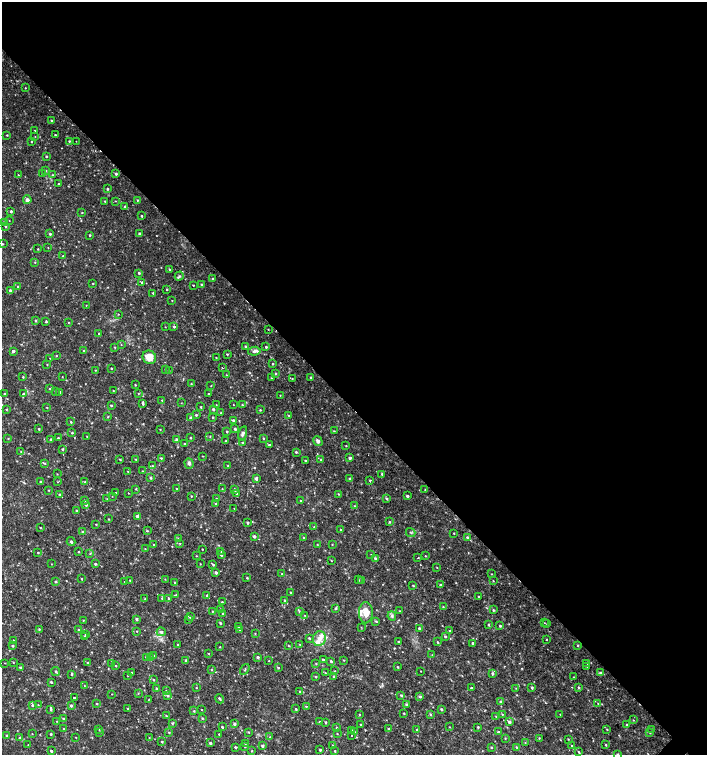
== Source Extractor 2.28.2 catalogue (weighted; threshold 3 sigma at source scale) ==
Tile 3 of 4 x 4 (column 3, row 1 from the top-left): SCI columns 3044-4453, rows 4518-6023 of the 6023 x 6029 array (HDU 1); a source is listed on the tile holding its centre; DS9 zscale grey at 2 x 2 block average (1 PNG px = mean of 2 x 2 image px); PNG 709 x 757 px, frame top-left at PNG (2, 2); each listed source drawn as its Kron ellipse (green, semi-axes under 4 px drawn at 4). Shown black and unused: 54% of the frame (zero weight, under 2 of 3 exposures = <1% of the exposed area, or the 3 px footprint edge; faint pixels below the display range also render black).
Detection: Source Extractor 2.28.2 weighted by HDU 2 'WHT'; one run over the whole footprint, this tile lists its part. Background 0.0335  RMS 0.0037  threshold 0.0167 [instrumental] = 3 sigma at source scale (4.5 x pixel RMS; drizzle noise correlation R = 1.50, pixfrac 1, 0.0396/0.0396 arcsec/px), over >= 5 px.
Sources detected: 439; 1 coinciding with a brighter row at this scale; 6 inside a brighter listed object's ellipse — not listed separately; the other 432 listed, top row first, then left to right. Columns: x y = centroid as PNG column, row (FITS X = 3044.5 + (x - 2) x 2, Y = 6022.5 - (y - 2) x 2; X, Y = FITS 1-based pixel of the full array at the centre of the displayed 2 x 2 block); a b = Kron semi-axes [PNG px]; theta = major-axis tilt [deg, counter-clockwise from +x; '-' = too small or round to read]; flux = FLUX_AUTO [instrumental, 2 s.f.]
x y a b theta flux
25 88 2 2 - 0.46
52 121 2 2 - 1.3
34 131 2 2 - 0.6
7 135 2 2 - 0.55
55 135 2 2 - 0.71
35 136 2 2 - 0.3
31 141 2 2 - 0.44
69 141 2 2 - 0.8
76 141 2 2 - 0.23
46 157 2 2 - 0.74
46 170 2 2 - 0.53
43 174 2 2 - 1.2
116 174 2 2 - 1.3
18 175 2 2 - 0.49
53 175 3 3 - 0.87
58 184 2 2 - 0.66
107 189 3 3 - 0.99
27 200 4 4 - 2.4
137 200 3 2 - 0.72
105 201 2 2 - 0.7
115 201 2 2 - 0.37
125 206 2 2 - 0.77
11 211 2 2 - 1.3
82 213 2 2 - 0.46
142 216 2 2 - 0.8
9 221 2 2 - 0.28
3 222 3 2 - 1.2
6 226 3 2 - 0.8
50 234 3 2 - 1.1
140 234 2 2 - 2.1
90 235 2 2 - 0.74
2 244 2 2 - 0.54
48 247 2 2 - 0.33
38 249 2 2 - 0.53
63 256 2 2 - 0.52
35 262 2 2 - 0.5
170 270 3 2 - 0.78
139 273 3 2 - 0.87
179 276 5 3 - 1.5
213 279 2 2 - 1.4
142 282 3 2 - 0.71
93 283 2 2 - 0.57
202 284 2 2 - 0.83
193 285 2 2 - 0.57
18 287 2 2 - 0.92
10 290 3 3 - 1.4
167 290 3 2 - 0.64
153 293 3 2 - 0.73
172 300 2 2 - 0.36
86 305 2 2 - 0.36
118 314 3 2 - 0.4
35 320 2 2 - 0.91
46 322 3 2 - 0.9
68 322 2 2 - 0.45
174 326 2 2 - 1.3
165 327 2 2 - 0.39
268 329 2 2 - 0.52
99 334 2 2 - 1.2
121 344 2 2 - 0.36
245 346 3 2 - 0.86
115 347 3 2 - 0.61
266 347 2 2 - 0.99
13 351 2 2 - 2.6
83 351 2 2 - 0.51
254 351 6 4 8 2.5
227 354 3 2 - 0.69
56 356 2 2 - 0.54
149 357 7 6 - 10
216 357 3 2 - 0.39
50 358 2 2 - 0.37
273 364 2 2 - 0.77
47 365 2 2 - 0.48
222 367 2 2 - 0.65
111 368 2 2 - 0.64
165 369 2 2 - 0.57
95 370 2 2 - 0.5
169 370 2 2 - 0.33
275 373 3 3 - 0.83
226 375 2 2 - 0.42
23 377 2 2 - 0.63
62 377 2 2 - 0.27
311 377 2 2 - 1.3
271 378 2 2 - 0.55
292 378 3 2 - 0.48
191 384 3 2 - 0.67
135 385 2 2 - 0.59
211 386 2 2 - 0.39
50 389 3 2 - 0.72
55 391 2 2 - 0.52
113 391 2 2 - 0.39
60 392 2 2 - 1.1
138 393 3 2 - 0.5
4 394 2 2 - 1.3
24 394 2 2 - 2
209 394 2 2 - 0.4
280 395 2 2 - 0.39
162 400 2 2 - 0.52
181 403 2 2 - 0.32
143 404 3 2 - 0.91
111 405 2 2 - 0.84
216 405 2 2 - 0.43
233 405 2 2 - 0.42
242 405 3 2 - 0.81
47 407 2 2 - 0.48
201 407 2 2 - 0.69
6 409 3 2 - 0.53
213 409 2 2 - 1.5
260 410 3 3 - 0.77
220 413 2 2 - 0.42
196 415 3 2 - 0.86
289 415 2 2 - 0.69
108 417 3 2 - 0.59
213 417 2 2 - 0.59
190 418 3 3 - 1.5
233 420 3 3 - 1.3
71 422 3 3 - 0.9
39 429 2 2 - 0.82
160 429 2 2 - 0.46
235 429 3 2 - 1.5
227 431 2 2 - 0.77
334 431 2 2 - 0.61
72 433 2 2 - 0.89
243 433 7 4 74 2.2
87 436 2 2 - 0.32
210 436 2 2 - 0.49
8 438 3 2 - 0.46
58 438 2 2 - 0.89
190 438 2 2 - 0.81
263 438 2 2 - 0.77
51 439 2 2 - 0.84
176 439 3 2 - 1
226 441 3 2 - 0.7
318 441 5 4 - 2.6
242 443 2 2 - 0.74
184 444 3 2 - 0.65
269 445 3 2 - 1.7
346 446 2 2 - 0.5
62 449 3 3 - 1
21 452 2 2 - 0.64
296 452 3 3 - 1.2
202 456 3 2 - 0.36
161 458 3 2 - 0.82
350 458 2 2 - 2.4
120 459 3 2 - 0.69
136 459 3 2 - 0.48
321 460 2 2 - 0.71
305 461 2 2 - 0.9
45 463 3 2 - 0.77
189 463 5 4 - 1.9
152 466 3 3 - 0.91
228 466 3 2 - 0.43
128 471 2 2 - 0.38
142 471 3 2 - 0.62
57 474 2 2 - 0.41
382 474 2 2 - 1.4
150 478 4 3 - 0.88
256 478 4 3 - 1.7
350 479 3 2 - 2.3
370 480 3 2 - 0.66
40 482 2 2 - 0.98
58 482 2 2 - 0.48
85 482 3 2 - 0.47
135 489 3 2 - 0.54
177 489 2 2 - 0.69
222 489 2 2 - 0.39
48 490 3 2 - 0.45
235 490 3 2 - 1.3
425 490 2 2 - 0.48
116 493 2 2 - 0.36
128 493 2 2 - 0.29
236 493 3 2 - 0.95
59 494 2 2 - 1
338 494 3 2 - 0.54
112 496 2 2 - 0.27
191 496 2 2 - 0.57
407 496 3 2 - 1.5
216 498 2 2 - 0.45
107 499 2 2 - 0.36
387 499 4 3 - 1
85 500 3 2 - 1
301 500 2 2 - 0.52
216 503 3 2 - 0.65
86 505 3 3 - 1.1
354 506 3 2 - 0.37
234 508 2 2 - 0.29
76 510 2 2 - 0.86
137 516 4 3 - 2.2
109 519 2 2 - 0.53
247 522 2 2 - 1.5
389 522 3 3 - 0.76
96 524 2 2 - 0.47
314 527 3 2 - 0.72
40 528 3 2 - 0.38
340 530 2 2 - 0.49
82 531 3 2 - 0.65
147 531 3 2 - 0.59
411 532 5 2 - 0.58
454 533 2 2 - 0.5
254 536 3 2 - 1.9
304 537 3 2 - 0.82
467 537 3 3 - 0.9
179 538 3 2 - 1
71 542 4 2 - 1.5
180 543 2 2 - 0.51
154 544 3 2 - 0.8
317 544 3 2 - 0.39
332 544 3 2 - 0.49
145 549 2 2 - 0.4
202 549 2 2 - 0.51
221 551 2 2 - 0.55
38 552 2 2 - 0.61
79 552 2 2 - 0.65
90 554 3 2 - 0.56
371 554 2 2 - 0.39
221 555 3 2 - 1.2
196 556 2 2 - 0.36
425 556 2 2 - 0.43
418 557 2 2 - 1.3
375 558 3 2 - 1.4
331 561 2 2 - 0.39
51 564 2 2 - 0.3
95 564 3 2 - 1.1
200 564 2 2 - 0.34
213 565 3 3 - 0.88
437 567 2 2 - 0.37
216 573 3 2 - 1.4
282 574 2 2 - 0.69
491 574 2 2 - 0.37
247 578 3 2 - 0.64
81 579 2 2 - 0.74
165 579 2 2 - 0.38
359 580 2 2 - 0.5
362 580 3 2 - 0.42
56 581 3 2 - 0.79
130 581 3 2 - 0.8
493 581 3 2 - 0.47
124 582 2 2 - 0.3
175 583 3 2 - 0.68
413 585 3 2 - 0.56
440 585 2 2 - 1.5
291 592 3 2 - 0.85
176 595 2 2 - 1.1
207 596 3 2 - 1.2
479 597 2 2 - 0.96
162 598 3 3 - 0.83
168 598 3 2 - 0.73
145 599 3 2 - 0.7
284 600 3 2 - 1.2
222 602 2 2 - 0.87
443 607 2 2 - 0.56
336 608 3 3 - 0.86
220 609 2 2 - 0.5
493 610 3 2 - 0.99
212 611 2 2 - 0.45
399 611 2 2 - 0.36
299 612 3 3 - 0.83
366 613 10 7 90 8.6
223 614 2 2 - 0.61
305 615 3 2 - 0.44
392 616 4 3 - 1.5
190 617 3 3 - 1.7
136 619 3 2 - 1.4
83 620 2 2 - 0.42
189 620 3 2 - 0.86
376 621 3 3 - 0.86
220 623 2 2 - 1.1
544 623 2 2 - 0.33
547 624 2 2 - 0.49
489 625 3 3 - 0.82
238 626 3 2 - 0.83
500 626 3 2 - 0.97
361 627 3 2 - 0.39
419 628 2 2 - 1
39 629 2 2 - 0.72
78 630 2 2 - 0.63
240 630 3 3 - 0.95
137 631 2 2 - 0.45
450 631 2 2 - 0.72
161 632 4 4 - 2
255 633 3 2 - 0.47
85 634 3 2 - 0.71
84 636 2 2 - 0.77
445 636 2 2 - 1.2
309 638 3 2 - 0.74
319 639 7 6 - 5.2
546 639 2 2 - 0.55
13 641 2 2 - 0.99
398 642 2 2 - 0.78
438 642 3 2 - 0.71
473 643 2 2 - 1.6
300 644 3 2 - 0.44
178 645 2 2 - 0.64
577 645 3 2 - 0.66
13 646 2 2 - 1.3
289 646 2 2 - 0.47
220 647 2 2 - 0.45
209 654 3 2 - 0.41
432 655 3 2 - 0.42
153 656 2 2 - 0.57
146 657 4 2 - 1.5
257 657 3 3 - 1.9
150 658 3 2 - 0.59
186 660 2 2 - 1.2
323 660 2 2 - 0.89
344 660 3 2 - 0.44
269 661 2 2 - 0.33
331 661 3 2 - 1.1
13 662 2 2 - 0.5
87 662 3 2 - 0.61
5 663 2 2 - 0.33
587 663 3 2 - 0.57
112 664 3 3 - 0.86
316 664 3 2 - 0.6
116 666 3 2 - 0.48
586 666 3 2 - 0.58
20 667 2 2 - 1.2
278 667 3 2 - 0.82
397 667 2 2 - 0.67
211 669 2 2 - 0.5
245 669 6 3 55 1
335 671 2 2 - 0.42
421 671 2 2 - 0.33
56 672 5 2 - 1.4
131 672 2 2 - 0.52
325 673 3 2 - 0.51
492 673 3 3 - 1.4
600 673 3 3 - 1.5
72 674 3 2 - 0.79
128 676 2 2 - 0.34
315 676 2 2 - 0.86
334 676 2 2 - 1.2
574 677 3 2 - 0.41
154 680 3 2 - 0.64
51 682 3 2 - 1.1
84 685 2 2 - 0.33
578 687 3 3 - 0.9
196 688 2 2 - 0.44
471 688 2 2 - 2.6
516 688 3 2 - 0.46
532 688 3 3 - 1
157 689 4 3 - 0.92
166 691 3 2 - 0.6
300 692 3 2 - 0.91
138 693 3 2 - 0.51
112 694 2 2 - 0.34
168 695 3 3 - 1.6
401 695 3 2 - 1.1
420 696 3 3 - 1.5
74 698 2 2 - 1.3
149 699 2 2 - 0.46
220 699 5 2 - 1.2
501 702 3 2 - 1.9
97 704 2 2 - 0.53
406 704 3 3 - 1.6
598 704 3 2 - 0.57
32 705 3 3 - 1.1
38 705 3 2 - 0.48
71 706 3 2 - 1.3
306 706 3 2 - 0.66
127 709 2 2 - 0.85
201 709 2 2 - 0.34
296 709 3 2 - 0.91
441 709 2 2 - 1.4
51 710 3 2 - 0.7
194 711 3 2 - 0.61
404 713 2 2 - 0.67
431 714 3 3 - 0.86
502 714 3 2 - 0.65
560 714 2 2 - 0.32
359 715 3 2 - 0.55
166 716 3 2 - 0.67
496 716 3 2 - 0.66
63 718 4 2 - 0.6
202 718 2 2 - 0.76
633 720 2 2 - 0.4
57 721 2 2 - 0.35
320 721 3 3 - 0.61
325 722 3 2 - 0.92
509 722 3 3 - 2.5
172 723 3 3 - 0.92
234 724 3 3 - 1.6
360 725 3 2 - 0.68
627 725 2 2 - 0.94
222 727 2 2 - 0.97
336 727 2 2 - 0.56
449 727 2 2 - 0.39
478 727 2 2 - 0.96
63 729 2 2 - 0.67
99 729 3 2 - 0.34
388 729 3 2 - 0.93
607 729 2 2 - 0.46
652 729 2 2 - 0.36
351 730 3 2 - 0.71
417 730 3 2 - 0.8
100 732 3 2 - 0.61
169 732 3 2 - 0.67
248 732 3 2 - 0.59
355 732 3 2 - 0.35
499 732 3 2 - 1.3
650 732 3 2 - 0.99
32 734 2 2 - 0.35
51 734 2 2 - 0.89
219 734 2 2 - 0.76
337 734 3 2 - 0.5
7 735 3 2 - 1.2
352 736 2 2 - 0.67
76 737 2 2 - 0.36
149 737 2 2 - 0.35
270 737 3 2 - 0.73
20 738 3 3 - 1.9
505 738 3 2 - 0.48
539 738 3 2 - 0.5
568 739 3 2 - 0.5
162 742 2 2 - 0.81
525 742 3 2 - 0.45
210 743 3 2 - 1.5
245 743 2 2 - 0.6
28 745 2 2 - 0.35
332 745 3 2 - 0.53
572 745 3 2 - 0.62
606 745 2 2 - 0.73
245 746 3 3 - 0.67
262 746 3 2 - 1.3
235 747 2 2 - 1.2
491 747 3 3 - 0.82
516 747 3 2 - 0.79
320 750 2 2 - 0.87
51 751 2 2 - 1.2
252 751 2 2 - 0.49
335 751 2 2 - 0.75
578 752 3 2 - 0.77
617 754 3 2 - 0.61
Isophote crosses this tile's border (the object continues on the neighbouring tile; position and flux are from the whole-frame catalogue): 1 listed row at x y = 617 754
Diffuse or blended objects may show on this block-average render without a row.